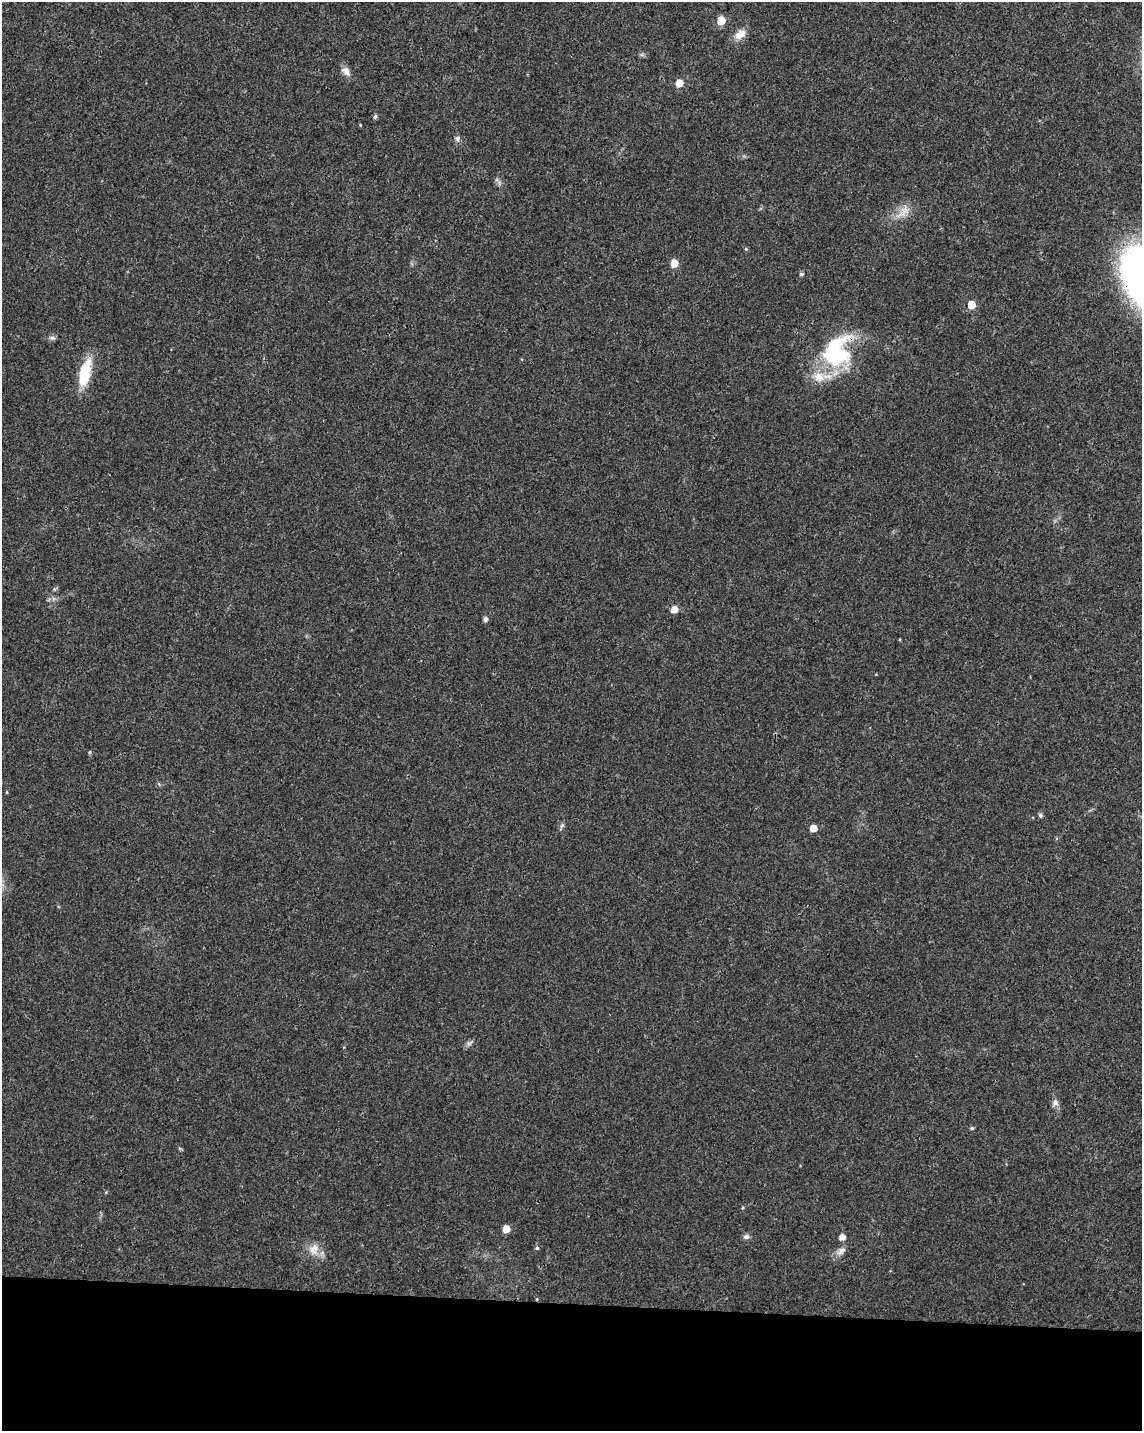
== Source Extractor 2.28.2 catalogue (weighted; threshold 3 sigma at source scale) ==
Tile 10 of 4 x 3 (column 2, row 3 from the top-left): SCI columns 1144-2283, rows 232-1660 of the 4573 x 4801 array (HDU 1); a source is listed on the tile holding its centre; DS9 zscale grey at full resolution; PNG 1144 x 1433 px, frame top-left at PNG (2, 2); no overlay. Shown black and unused: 9% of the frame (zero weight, under 3 of 4 exposures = <1% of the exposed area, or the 3 px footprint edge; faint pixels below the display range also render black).
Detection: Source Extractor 2.28.2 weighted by HDU 2 'WHT'; one run over the whole footprint, this tile lists its part. Background 0.0197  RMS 0.0028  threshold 0.0128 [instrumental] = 3 sigma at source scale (4.5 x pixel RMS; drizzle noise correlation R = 1.50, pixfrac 1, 0.0396/0.0396 arcsec/px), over >= 5 px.
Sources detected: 32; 1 inside a brighter object's white glare — not listed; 1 inside a brighter listed object's ellipse — not listed separately; the other 30 listed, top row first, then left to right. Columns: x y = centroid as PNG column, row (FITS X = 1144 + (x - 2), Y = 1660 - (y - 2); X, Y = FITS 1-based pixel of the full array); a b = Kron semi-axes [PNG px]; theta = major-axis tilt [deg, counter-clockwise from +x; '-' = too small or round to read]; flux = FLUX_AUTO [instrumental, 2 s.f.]
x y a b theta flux
721 20 6 5 - 7
740 34 15 10 40 3
346 71 14 9 -48 1.8
679 83 6 5 - 4.3
375 117 5 5 - 0.62
458 138 8 7 - 0.85
903 212 28 11 47 4
746 249 5 4 - 0.35
674 263 6 5 - 4.5
801 274 4 4 - 0.65
971 305 5 5 - 5.3
52 338 9 5 -2 0.75
835 358 50 28 34 24
85 372 35 12 76 9.6
674 609 6 5 - 2.6
485 619 5 5 - 1.1
90 752 5 4 - 0.35
1040 815 5 5 - 0.68
562 826 7 4 45 0.57
813 828 5 5 - 3.1
469 1043 9 5 26 0.8
1055 1103 9 9 - 1.1
972 1128 5 4 - 0.44
506 1229 5 5 - 4
746 1237 9 6 12 0.91
842 1237 5 5 - 2
537 1248 5 4 - 0.52
314 1249 17 13 68 3.5
841 1251 15 7 41 1.6
537 1299 4 3 - 0.23
Overlapping masked pixels (flux is a lower limit): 2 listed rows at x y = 835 358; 537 1299